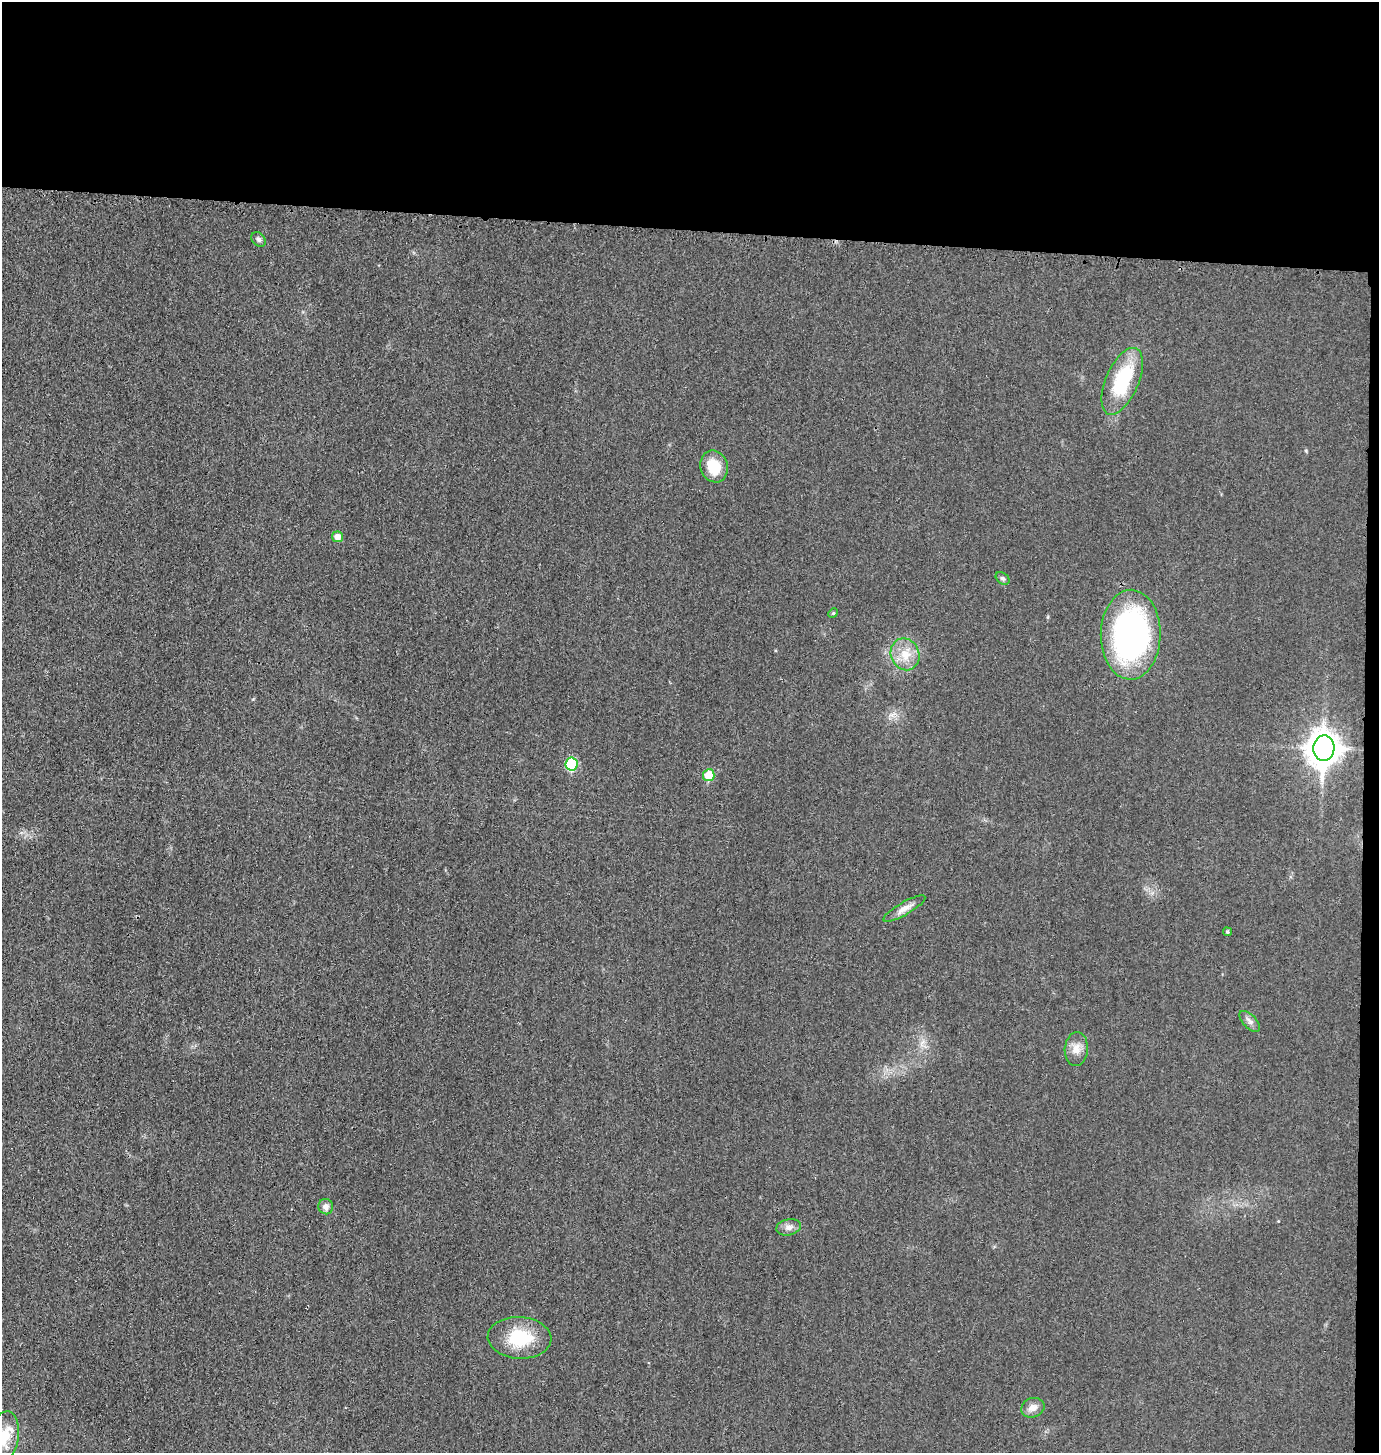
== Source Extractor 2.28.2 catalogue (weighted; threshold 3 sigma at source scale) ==
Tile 3 of 3 x 3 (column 3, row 1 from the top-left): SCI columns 2911-4287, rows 2922-4372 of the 4402 x 4385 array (HDU 1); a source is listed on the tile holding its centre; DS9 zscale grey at full resolution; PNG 1381 x 1455 px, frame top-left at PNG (2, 2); each listed source drawn as its Kron ellipse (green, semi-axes under 4 px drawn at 4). Shown black and unused: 17% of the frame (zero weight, under 3 of 4 exposures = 2% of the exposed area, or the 3 px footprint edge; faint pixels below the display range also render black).
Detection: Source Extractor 2.28.2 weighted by HDU 2 'WHT'; one run over the whole footprint, this tile lists its part. Background 0.0332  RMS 0.006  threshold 0.0269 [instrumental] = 3 sigma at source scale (4.5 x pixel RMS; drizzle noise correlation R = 1.50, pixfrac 1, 0.05/0.05 arcsec/px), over >= 5 px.
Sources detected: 20; all 20 listed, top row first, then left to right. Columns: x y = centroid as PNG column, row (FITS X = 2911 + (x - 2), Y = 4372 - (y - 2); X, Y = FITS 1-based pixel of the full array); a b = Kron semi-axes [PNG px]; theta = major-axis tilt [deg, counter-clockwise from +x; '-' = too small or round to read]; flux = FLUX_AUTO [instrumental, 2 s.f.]
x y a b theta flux
259 239 8 6 -45 1.5
1122 381 36 16 67 39
714 466 16 13 -70 16
338 537 5 5 - 4.3
1003 578 7 5 -38 1.3
833 613 5 4 - 0.81
1131 635 45 30 89 150
905 654 16 14 -68 11
1324 748 13 10 86 940
572 764 6 6 - 32
709 775 6 5 - 15
904 909 24 6 30 4.7
1227 932 4 4 - 0.77
1250 1021 13 6 -46 2.7
1076 1049 17 11 85 5.9
326 1207 8 7 - 3.1
789 1227 12 8 11 3.1
520 1338 32 21 -3 27
1033 1408 12 9 21 4.1
4 1436 25 14 81 16
Isophote crosses this tile's border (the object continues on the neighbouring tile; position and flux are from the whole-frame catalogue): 1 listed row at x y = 4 1436